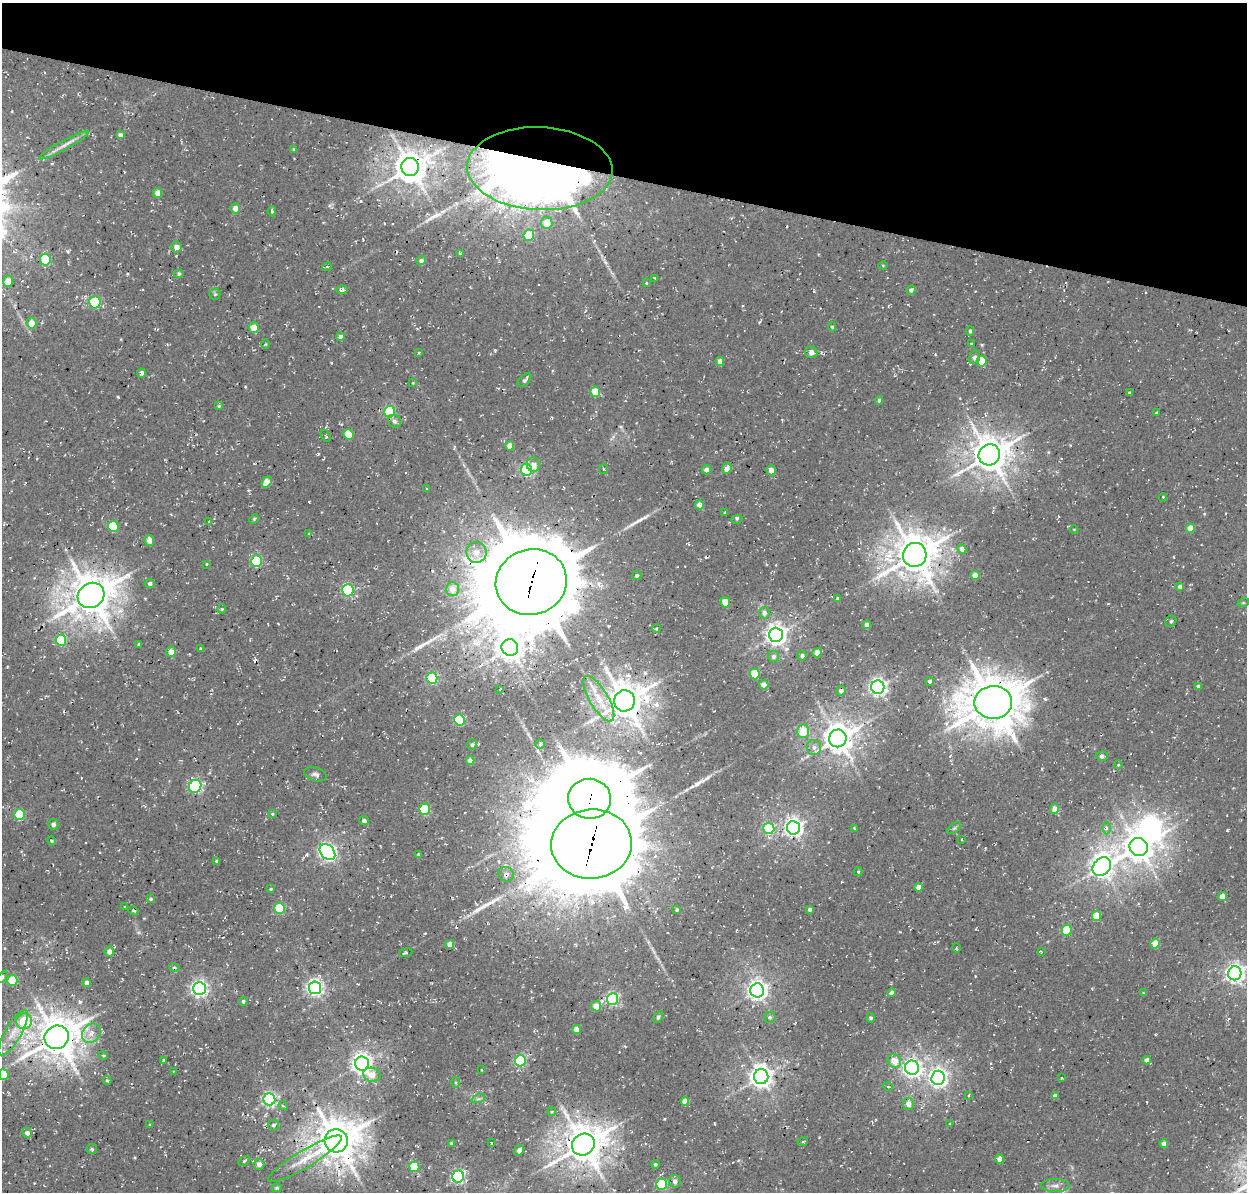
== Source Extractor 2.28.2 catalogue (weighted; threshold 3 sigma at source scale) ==
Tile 2 of 4 x 4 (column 2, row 1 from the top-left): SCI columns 1383-2627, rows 3893-5082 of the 5246 x 5340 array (HDU 1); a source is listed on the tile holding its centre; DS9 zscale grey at full resolution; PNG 1249 x 1194 px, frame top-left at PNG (2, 3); each listed source drawn as its Kron ellipse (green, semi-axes under 4 px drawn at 4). Shown black and unused: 15% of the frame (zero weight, under 3 of 4 exposures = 8% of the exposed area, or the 3 px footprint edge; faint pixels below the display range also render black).
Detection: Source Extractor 2.28.2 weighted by HDU 2 'WHT'; one run over the whole footprint, this tile lists its part. Background 0.00446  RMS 0.0022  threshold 0.00995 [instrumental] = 3 sigma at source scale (4.5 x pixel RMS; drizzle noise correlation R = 1.50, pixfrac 1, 0.0396/0.0396 arcsec/px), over >= 5 px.
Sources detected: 239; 2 inside a brighter object's white glare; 1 cosmic-ray / hot-pixel residue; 6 long thin detections or spike segments (spike, bleed or trail) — neither listed nor drawn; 1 inside a brighter listed object's ellipse — not listed separately; the other 229 listed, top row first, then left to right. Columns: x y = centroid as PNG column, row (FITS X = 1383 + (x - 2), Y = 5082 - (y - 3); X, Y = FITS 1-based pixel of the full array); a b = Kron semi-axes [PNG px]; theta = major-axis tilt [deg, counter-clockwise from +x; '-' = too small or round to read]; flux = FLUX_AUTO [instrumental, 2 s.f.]
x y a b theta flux
120 135 4 4 - 0.79
64 145 28 4 28 1.8
294 149 4 3 - 0.24
410 167 9 8 - 410
540 169 73 41 -2 510
158 193 5 4 - 2
235 208 5 4 - 1.5
272 211 5 3 - 0.33
547 223 6 5 - 3.4
529 235 6 5 - 7.3
176 247 5 5 - 1.5
460 253 4 3 - 0.4
45 259 6 5 - 8.6
421 261 5 4 - 0.67
883 265 4 3 - 0.18
327 267 5 4 - 0.35
179 274 5 4 - 0.37
655 278 4 2 - 0.18
8 282 5 5 - 3
646 283 4 3 - 0.18
341 290 6 4 7 0.67
911 290 5 4 - 0.7
215 294 5 5 - 0.39
95 302 6 5 - 17
31 323 5 5 - 2.7
832 327 4 4 - 0.36
254 328 5 5 - 3.1
970 331 5 4 - 0.42
340 337 4 4 - 0.94
971 343 3 2 - 0.14
266 344 5 3 - 0.22
811 352 6 5 - 1.4
419 353 3 2 - 0.27
974 357 7 5 77 0.76
720 361 4 4 - 1.6
982 361 5 5 - 6.7
142 373 4 4 - 0.74
524 380 8 5 42 0.66
413 383 3 3 - 0.17
595 392 5 5 - 5.2
1129 393 3 3 - 0.34
879 400 4 3 - 0.39
219 406 4 4 - 0.3
389 412 6 5 - 20
1156 413 3 3 - 0.22
394 421 7 6 - 0.59
348 434 5 5 - 5.1
326 436 6 3 -59 0.23
510 446 4 4 - 2.1
989 455 11 10 - 490
533 465 7 6 - 1.5
727 468 5 4 - 1.8
603 469 5 3 - 0.2
526 470 6 5 - 34
706 470 4 4 - 1.3
771 470 5 4 - 1.3
267 482 6 4 51 2.4
427 489 4 2 - 0.17
1163 497 4 3 - 0.2
699 505 4 4 - 2.1
725 512 3 2 - 0.38
254 519 5 4 - 0.28
737 519 6 3 14 0.32
209 521 3 3 - 0.2
113 526 6 5 - 9.7
1191 528 4 4 - 3.2
1074 529 4 3 - 0.19
309 534 4 4 - 0.21
149 540 5 4 - 1.9
962 549 4 4 - 1.5
476 552 10 10 - 2.4
915 555 12 11 - 660
256 561 6 5 - 18
207 564 3 2 - 0.19
637 575 4 4 - 0.43
975 575 4 4 - 1.9
531 582 36 32 18 3700
150 583 5 4 - 0.66
1180 587 4 4 - 0.84
452 589 7 6 - 2.3
348 590 6 5 - 26
91 595 14 12 34 680
838 599 4 4 - 0.67
725 602 5 4 - 3.4
1243 603 6 3 18 0.26
222 609 5 4 - 0.3
764 613 6 5 - 1
1171 621 6 5 - 0.49
867 625 4 4 - 1.6
656 629 4 3 - 0.24
776 635 7 7 - 130
61 640 6 5 - 10
139 645 4 3 - 0.34
510 648 8 8 - 240
201 649 4 3 - 0.27
171 652 5 5 - 2
817 653 5 4 - 2.3
773 656 5 5 - 0.6
802 656 5 4 - 0.71
755 674 5 5 - 7.4
432 678 5 5 - 19
929 681 4 4 - 0.61
764 685 4 4 - 2.1
1198 686 4 4 - 0.64
878 687 7 6 - 87
500 689 3 2 - 0.15
841 691 5 4 - 0.99
599 699 26 9 -59 4.4
624 701 10 10 - 530
993 702 19 16 1 890
460 720 5 5 - 13
803 731 7 6 - 3.8
838 738 9 8 - 360
540 744 5 4 - 0.41
472 745 5 4 - 0.43
814 747 7 7 - 1
1102 756 6 4 2 0.93
470 761 4 4 - 1.6
1118 765 4 3 - 0.18
315 774 11 6 -18 0.82
195 786 7 6 - 31
590 799 21 20 - 2000
424 809 5 5 - 12
1055 809 5 4 - 2.7
272 814 4 3 - 0.26
20 815 5 5 - 12
364 821 5 4 - 0.68
53 825 5 5 - 0.73
769 828 6 5 - 22
793 828 7 6 - 100
854 828 3 2 - 0.15
954 828 8 4 37 0.4
1106 828 6 4 90 0.48
962 839 3 2 - 0.16
52 841 4 3 - 0.23
591 844 40 34 5 4300
1139 847 9 8 - 320
327 852 9 6 -49 75
418 854 4 3 - 0.22
216 861 4 3 - 0.33
1102 866 10 8 47 180
858 872 4 3 - 0.32
506 874 8 7 - 0.98
919 887 4 4 - 1.7
271 889 4 3 - 0.29
1222 897 4 4 - 2.4
151 899 4 4 - 0.36
125 907 4 2 - 0.17
280 908 5 5 - 12
810 909 4 4 - 0.52
677 910 4 4 - 0.38
134 911 5 3 - 0.33
1097 916 5 4 - 4.4
1067 930 5 5 - 9
450 944 4 4 - 1.8
1155 944 5 4 - 4.5
956 948 4 3 - 0.2
109 951 5 4 - 1.5
1041 951 4 2 - 0.18
406 953 6 3 8 0.24
174 968 5 3 - 0.26
1235 973 7 6 - 110
3 977 6 4 62 0.45
12 980 5 5 - 9.8
87 983 4 4 - 1
199 988 6 6 - 75
315 988 6 6 - 74
757 990 7 7 - 120
891 993 4 4 - 0.74
1143 993 4 4 - 0.2
612 999 6 5 - 35
243 1001 4 4 - 0.42
596 1006 5 5 - 2.7
658 1017 6 4 60 0.4
770 1017 6 5 - 0.53
871 1018 5 4 - 0.43
24 1021 8 7 - 7.5
576 1030 4 4 - 2
13 1033 26 8 60 3.4
91 1033 10 8 48 1.7
57 1037 12 11 - 670
103 1055 4 3 - 0.25
1147 1060 4 4 - 1.1
163 1061 3 2 - 0.18
520 1061 5 5 - 26
894 1061 7 6 - 3.2
362 1064 7 7 - 140
912 1068 7 7 - 94
482 1070 3 2 - 0.22
173 1071 2 2 - 0.16
4 1075 5 5 - 5.9
372 1075 8 7 - 2.2
761 1077 7 7 - 170
938 1078 7 6 - 100
1061 1078 4 2 - 0.16
107 1081 4 4 - 0.43
455 1082 5 3 - 0.29
888 1087 5 3 - 0.2
969 1095 4 2 - 0.19
1055 1096 4 4 - 0.96
269 1099 6 6 - 49
478 1099 7 4 17 0.45
685 1101 4 4 - 2.7
908 1104 6 5 - 1.8
283 1106 5 3 - 0.23
552 1112 4 3 - 0.25
150 1124 4 2 - 0.16
950 1124 4 3 - 0.23
273 1125 6 5 - 0.5
27 1133 5 5 - 0.96
336 1141 11 11 - 690
803 1141 5 3 - 0.23
451 1143 4 3 - 0.29
491 1143 3 2 - 0.22
1164 1144 4 4 - 1.5
583 1145 12 10 36 610
92 1149 5 5 - 0.38
519 1150 6 4 63 1.3
305 1159 43 8 31 4.9
1000 1159 5 4 - 1.7
244 1161 6 4 35 0.36
259 1164 5 5 - 1.3
655 1164 4 4 - 0.3
414 1167 5 5 - 9.5
458 1177 6 6 - 41
675 1181 6 6 - 0.87
662 1184 5 5 - 15
1055 1186 14 6 0 1.2
276 1188 5 4 - 0.38
Overlapping masked pixels (flux is a lower limit): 11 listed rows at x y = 410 167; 540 169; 510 446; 531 582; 878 687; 590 799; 591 844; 506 874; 57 1037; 336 1141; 583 1145
Isophote crosses this tile's border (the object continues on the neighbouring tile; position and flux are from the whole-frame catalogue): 2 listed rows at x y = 3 977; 4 1075
Unlisted compact peaks at least as high as the median listed source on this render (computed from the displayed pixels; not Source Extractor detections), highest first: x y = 118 397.